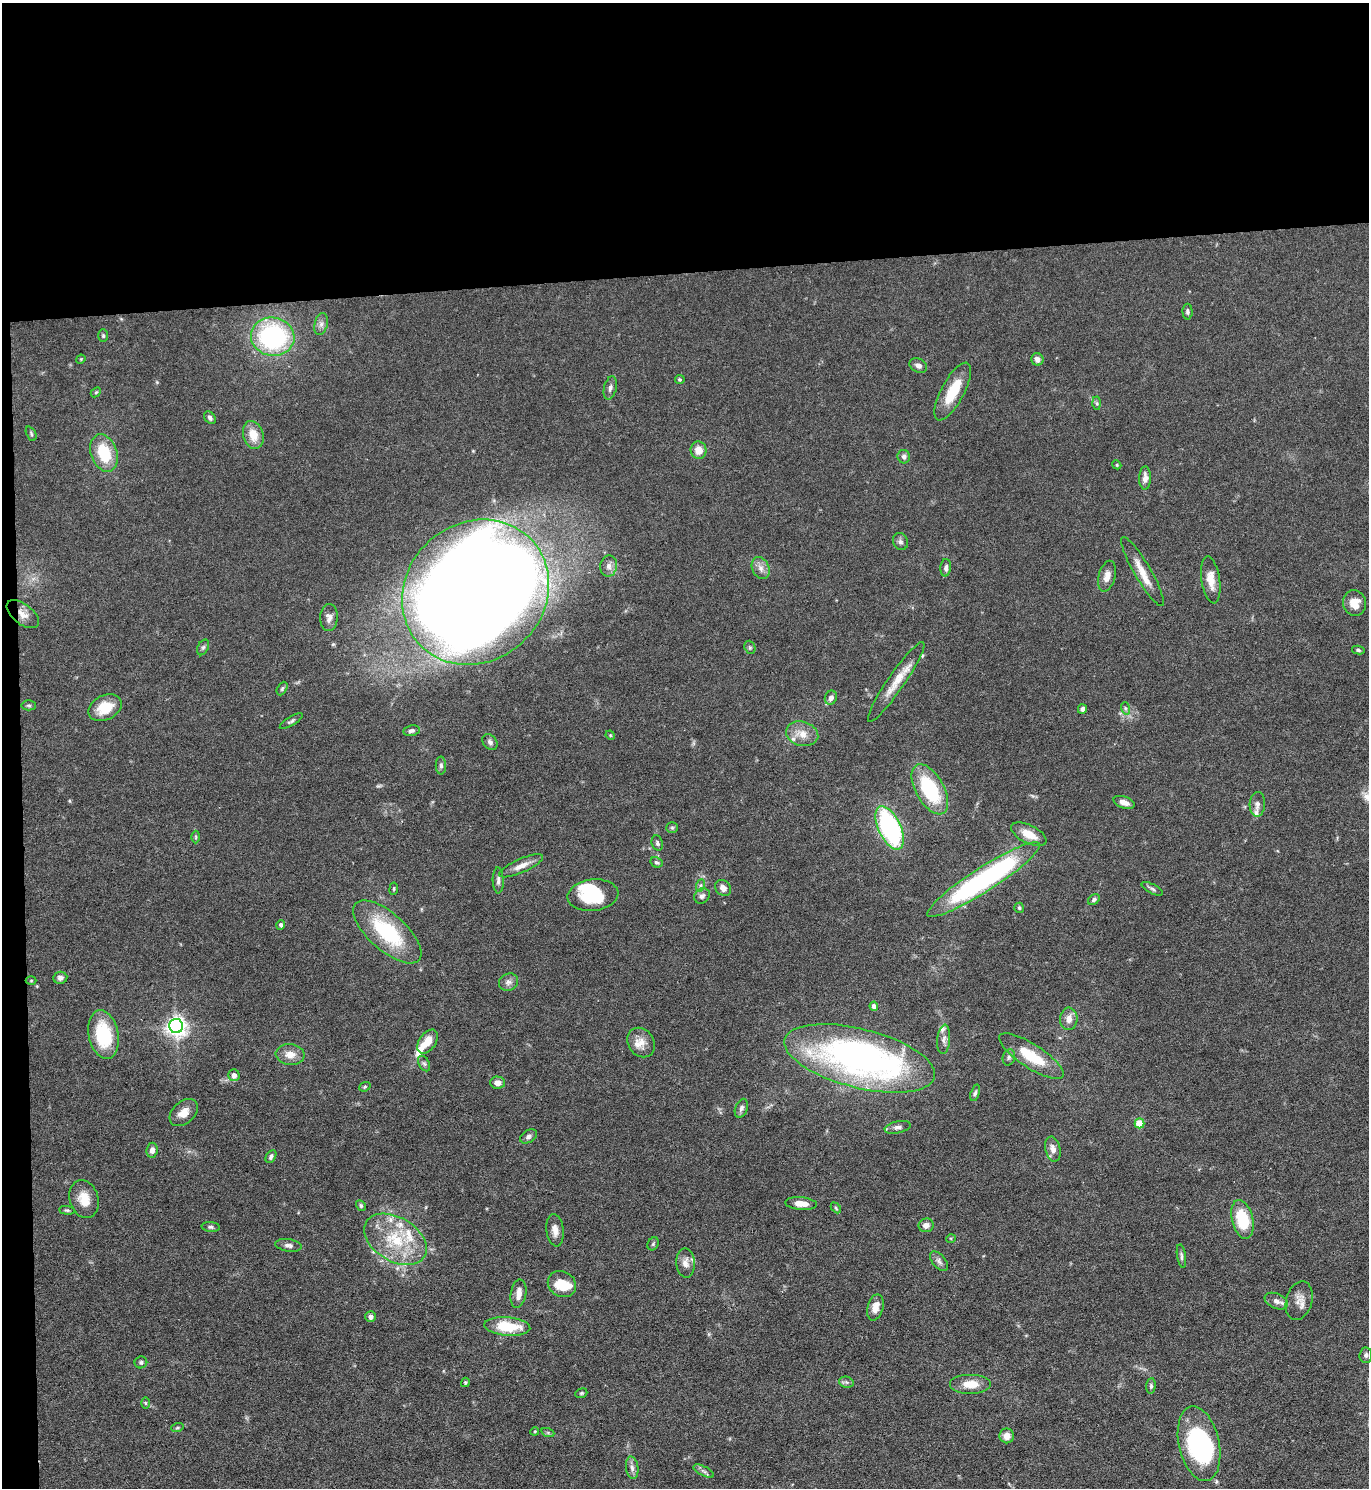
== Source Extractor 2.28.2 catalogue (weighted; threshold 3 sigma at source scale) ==
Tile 1 of 3 x 3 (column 1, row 1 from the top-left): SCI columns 134-1500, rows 2973-4458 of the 4445 x 4458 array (HDU 1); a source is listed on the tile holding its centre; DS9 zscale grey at full resolution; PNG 1371 x 1490 px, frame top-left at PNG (2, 3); each listed source drawn as its Kron ellipse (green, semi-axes under 4 px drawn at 4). Shown black and unused: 19% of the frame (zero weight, under 5 of 9 exposures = <1% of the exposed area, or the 3 px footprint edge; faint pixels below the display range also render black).
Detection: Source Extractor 2.28.2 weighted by HDU 2 'WHT'; one run over the whole footprint, this tile lists its part. Background 0.0813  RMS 0.0041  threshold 0.0169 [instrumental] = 3 sigma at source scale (4.09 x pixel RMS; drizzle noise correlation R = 1.36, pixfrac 0.8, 0.05/0.05 arcsec/px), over >= 5 px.
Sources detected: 148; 3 inside a brighter object's white glare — neither listed nor drawn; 11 inside a brighter listed object's ellipse — not listed separately; the other 134 listed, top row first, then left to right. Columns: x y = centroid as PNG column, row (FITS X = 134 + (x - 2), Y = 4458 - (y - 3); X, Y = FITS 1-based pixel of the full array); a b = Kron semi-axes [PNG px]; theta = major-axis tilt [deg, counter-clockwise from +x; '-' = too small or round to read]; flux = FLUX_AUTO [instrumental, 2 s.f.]
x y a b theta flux
1188 312 8 5 -89 0.91
321 324 11 6 75 1.6
103 336 6 5 - 0.64
273 337 22 19 -9 60
81 359 5 3 - 0.36
1037 359 6 6 - 1.8
918 365 9 6 -28 1.5
680 379 5 4 - 0.66
610 388 12 6 77 1.4
953 391 32 11 61 11
96 392 6 4 42 0.51
1097 403 6 4 -88 0.64
210 418 7 5 -55 1.1
31 434 7 4 -64 0.63
253 435 14 10 -73 6.1
699 450 8 8 - 4.1
104 453 19 13 -71 15
904 457 7 6 - 1.4
1117 465 4 3 - 0.37
1145 478 11 6 88 2.6
900 542 9 7 -65 1.2
609 566 10 8 81 2.1
761 568 11 8 -66 2.5
946 568 9 5 86 1.4
1142 571 40 8 -60 6.2
1107 576 16 8 75 3.3
1211 580 24 9 -81 5.5
475 592 77 69 42 1600
1355 603 13 11 -74 4.9
23 614 19 10 -38 3.7
329 618 13 9 89 2.5
203 647 8 5 62 0.88
750 647 7 5 -70 0.65
1358 650 6 4 -11 0.69
896 682 48 8 55 7.9
282 689 7 4 63 0.69
831 698 7 6 - 1.9
29 705 7 5 -2 0.74
105 708 17 12 26 9.4
1125 708 6 4 -72 0.62
1082 709 5 4 - 1.2
291 721 13 4 32 0.98
411 731 8 5 9 1.1
802 734 16 12 -16 4.9
610 735 5 4 - 0.38
490 742 9 6 -48 1.4
441 765 9 5 -90 0.98
930 789 28 14 -61 29
1124 802 11 6 -19 2.6
1257 804 12 8 86 1.9
672 828 6 5 - 0.73
890 828 23 11 -65 63
1029 834 19 9 -27 6.7
196 837 6 4 -90 0.53
657 843 8 5 -72 0.93
656 862 6 5 - 0.69
521 866 23 7 24 3.8
498 880 13 5 -88 1.5
984 880 66 12 33 91
701 885 6 4 71 0.69
723 888 9 7 -49 2.2
394 889 6 3 82 0.44
1152 889 11 4 -27 1
593 895 25 15 7 17
702 896 8 7 - 1.4
1094 900 6 4 36 0.86
1019 908 5 5 - 0.59
281 925 5 4 - 1
387 932 42 18 -42 31
60 978 7 6 - 1.3
31 980 5 3 - 0.38
508 982 10 8 24 1.7
874 1006 4 4 - 2
1069 1019 11 8 88 3
176 1026 7 7 - 230
104 1035 25 14 -78 22
944 1039 14 6 85 1.8
427 1042 13 8 56 5.7
641 1042 16 12 -56 4
290 1054 14 10 -6 4.3
1031 1056 37 12 -33 14
1009 1057 8 6 75 1.1
860 1058 77 29 -14 170
424 1064 8 5 -62 0.9
234 1075 6 5 - 2.5
498 1083 7 6 - 2.4
365 1087 6 4 23 0.54
975 1093 9 4 73 0.89
741 1108 10 6 69 1.3
184 1113 16 10 42 4.3
1139 1123 5 5 - 9.9
898 1127 13 6 12 1.7
528 1136 9 6 32 1.2
1053 1149 13 7 -78 2.8
152 1150 7 5 83 1.9
271 1156 7 5 63 0.99
84 1199 19 14 -72 6.4
801 1204 16 6 -5 4
361 1206 6 4 -61 0.7
836 1208 6 3 -47 0.49
67 1210 8 4 -5 0.66
1242 1219 20 10 -76 17
926 1225 7 7 - 2.3
211 1227 9 5 -6 0.87
555 1230 16 8 -82 3
951 1238 5 3 - 0.35
395 1239 34 22 -31 21
653 1244 7 5 62 0.64
289 1245 13 6 -8 1.5
1181 1256 12 4 -82 1.1
939 1261 11 6 -50 1.5
685 1263 14 9 -87 2.7
562 1284 14 12 -30 8.6
518 1294 14 7 80 3.1
1276 1301 12 7 -23 2.2
1299 1301 20 13 74 4
875 1307 13 7 75 4
370 1317 5 5 - 1.3
507 1326 23 9 -4 14
1366 1355 7 6 - 1.1
141 1362 6 6 - 0.79
465 1382 5 4 - 0.54
846 1382 7 5 -13 0.84
970 1384 21 10 0 6.3
1151 1386 8 4 85 0.8
581 1393 6 4 21 0.6
145 1403 6 4 -89 0.52
177 1428 6 4 19 0.56
535 1431 4 3 - 0.36
548 1433 7 4 -19 0.58
1007 1436 7 7 - 3.2
1199 1444 38 20 -78 51
632 1468 11 6 -83 1.8
704 1471 11 4 -27 1.1
Overlapping masked pixels (flux is a lower limit): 1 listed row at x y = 23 614